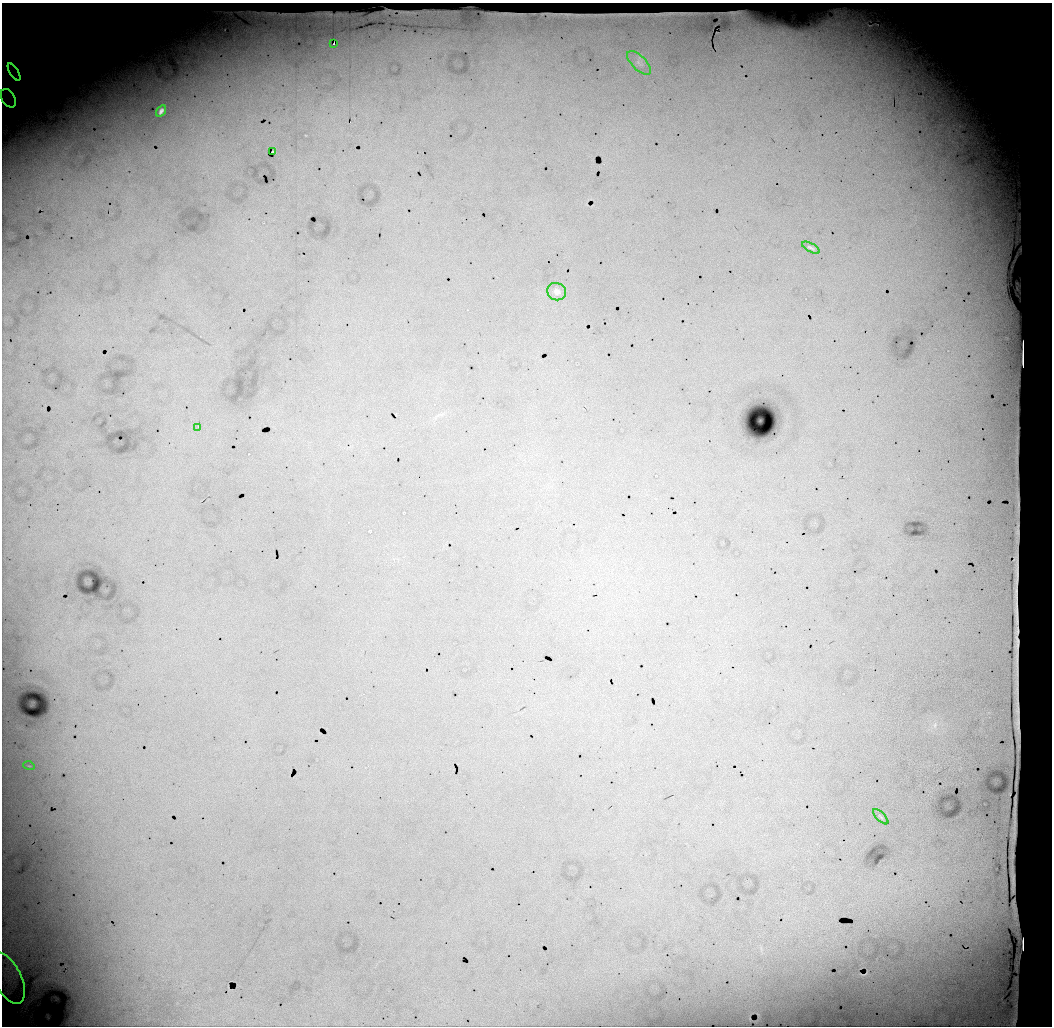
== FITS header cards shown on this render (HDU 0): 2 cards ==
NAXIS1  =                 1050 / length of data axis 1
NAXIS2  =                 1024 / length of data axis 2

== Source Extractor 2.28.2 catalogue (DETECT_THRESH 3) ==
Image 1050 x 1024 px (HDU 0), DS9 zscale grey, 1 PNG px = 1 image px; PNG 1054 x 1028 px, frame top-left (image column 1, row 1024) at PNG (2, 3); each listed source drawn as its Kron ellipse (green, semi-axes under 4 px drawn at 4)
Background 10600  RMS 42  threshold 126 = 3 sigma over >= 5 px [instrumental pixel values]
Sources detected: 16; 4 with non-positive FLUX_AUTO (blend fragments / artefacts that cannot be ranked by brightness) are neither listed nor drawn; the other 12 listed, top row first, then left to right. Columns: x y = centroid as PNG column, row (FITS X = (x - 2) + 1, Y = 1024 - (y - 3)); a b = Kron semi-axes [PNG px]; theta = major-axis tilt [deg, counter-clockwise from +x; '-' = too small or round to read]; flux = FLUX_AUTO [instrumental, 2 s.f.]
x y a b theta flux
334 44 3 3 - 7200
639 63 15 7 -45 14000
14 72 10 4 -58 11000
8 98 10 6 -60 13000
161 111 6 4 58 12000
273 152 3 3 - 3000
811 248 10 3 -28 5700
557 292 9 8 - 12000
197 427 3 2 - 2900
29 766 5 3 - 2600
881 817 10 4 -45 4500
7 978 28 14 -63 52000
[4 non-positive-flux detections neither listed nor drawn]